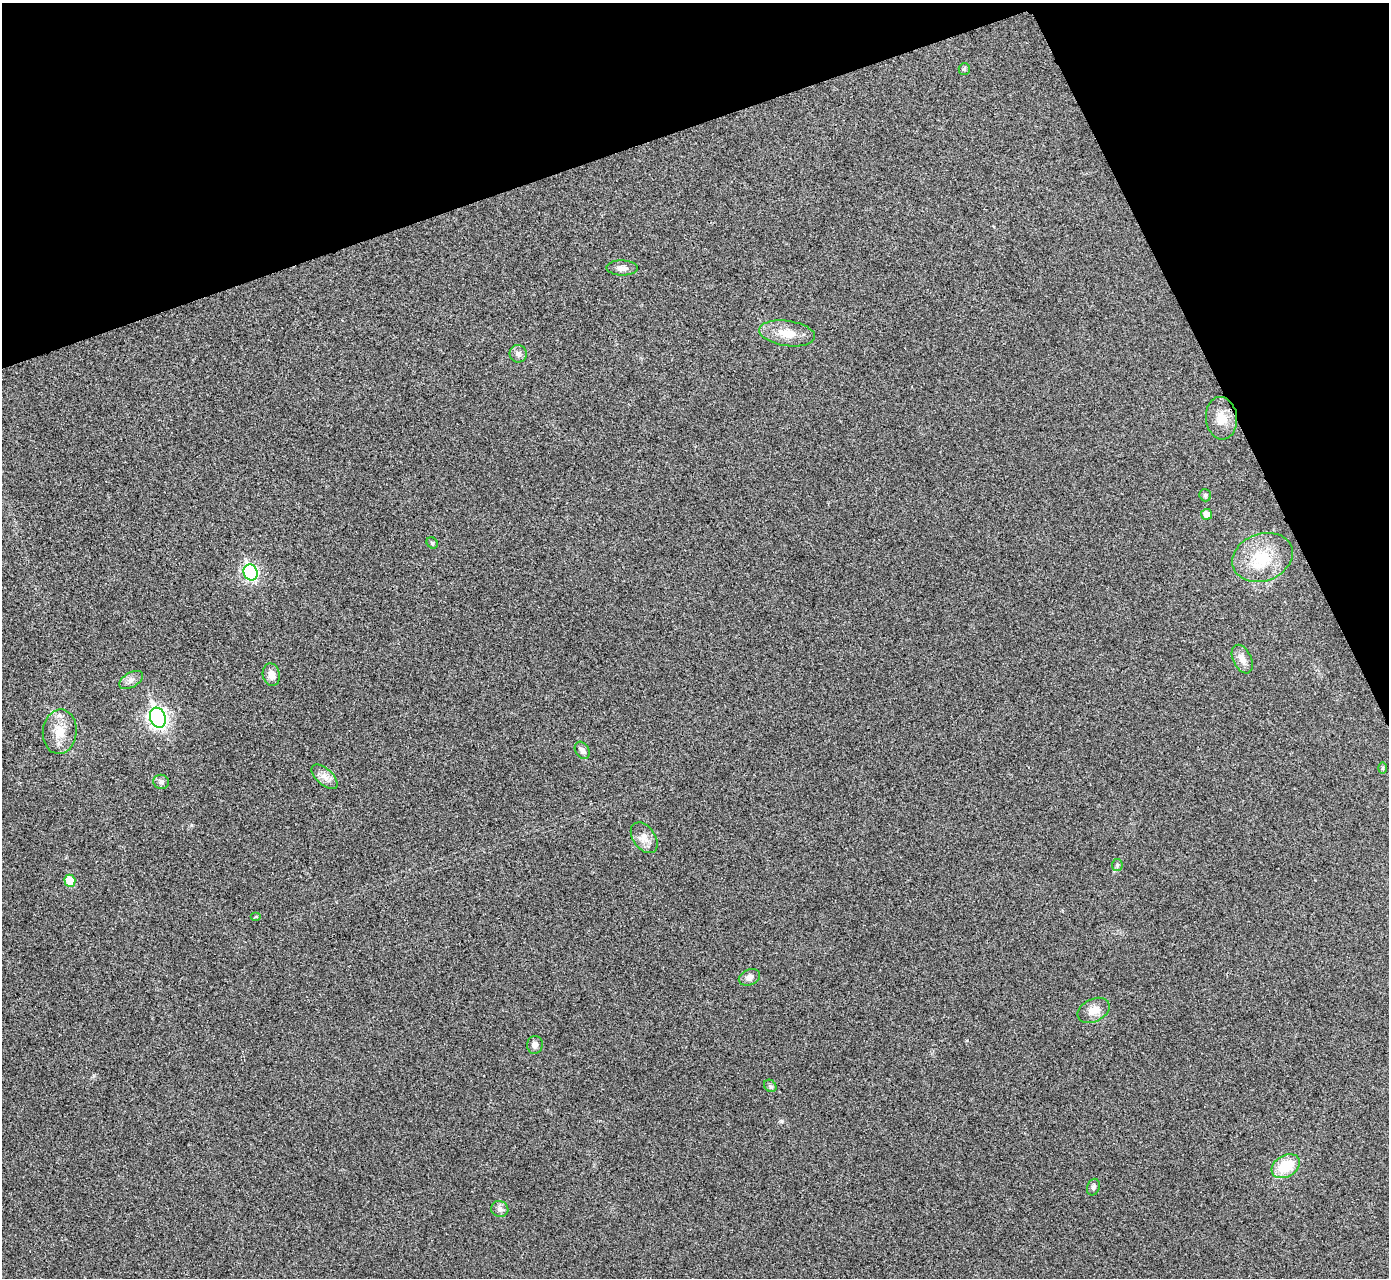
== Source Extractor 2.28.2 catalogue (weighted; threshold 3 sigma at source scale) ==
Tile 3 of 4 x 4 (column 3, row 1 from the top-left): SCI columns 2780-4166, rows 3986-5261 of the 5559 x 5548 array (HDU 1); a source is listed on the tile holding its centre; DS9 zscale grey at full resolution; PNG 1391 x 1280 px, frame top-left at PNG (2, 3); each listed source drawn as its Kron ellipse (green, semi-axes under 4 px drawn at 4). Shown black and unused: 18% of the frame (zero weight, under 3 of 4 exposures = <1% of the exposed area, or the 3 px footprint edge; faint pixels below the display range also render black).
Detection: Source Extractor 2.28.2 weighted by HDU 2 'WHT'; one run over the whole footprint, this tile lists its part. Background 0.0488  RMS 0.0067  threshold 0.0301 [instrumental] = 3 sigma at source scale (4.5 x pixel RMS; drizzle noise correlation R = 1.50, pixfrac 1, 0.05/0.05 arcsec/px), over >= 5 px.
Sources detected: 30; all 30 listed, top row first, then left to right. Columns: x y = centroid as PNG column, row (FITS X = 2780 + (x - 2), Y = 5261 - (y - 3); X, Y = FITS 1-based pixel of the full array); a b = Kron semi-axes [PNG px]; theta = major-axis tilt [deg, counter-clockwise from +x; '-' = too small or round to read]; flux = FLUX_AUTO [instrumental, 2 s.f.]
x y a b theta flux
964 69 6 5 - 0.91
622 268 15 7 -1 3.5
787 333 28 12 -8 12
518 354 9 8 - 3
1221 418 21 15 -84 11
1205 495 6 5 - 1.4
1207 514 5 5 - 6.8
432 543 6 5 - 1
1262 557 31 23 20 27
251 572 8 7 - 120
1242 659 15 9 -64 5.6
271 675 11 8 -77 4.9
131 680 13 7 30 3.2
158 718 10 7 -69 270
60 732 22 17 85 13
582 750 9 6 -57 2.5
1383 768 6 4 89 0.75
324 777 16 8 -42 4.9
161 782 8 7 - 2.1
644 838 17 11 -54 5.9
1117 865 6 5 - 1.1
70 881 6 5 - 17
256 917 5 3 - 0.67
749 977 11 8 23 3.8
1094 1010 17 11 25 7.1
535 1045 9 8 - 3
770 1086 7 5 -45 1.3
1286 1166 15 10 31 20
1093 1187 8 6 70 1.7
500 1209 8 8 - 2.7
Unlisted compact peaks at least as high as the median listed source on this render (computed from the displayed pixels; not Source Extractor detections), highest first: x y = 781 1121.